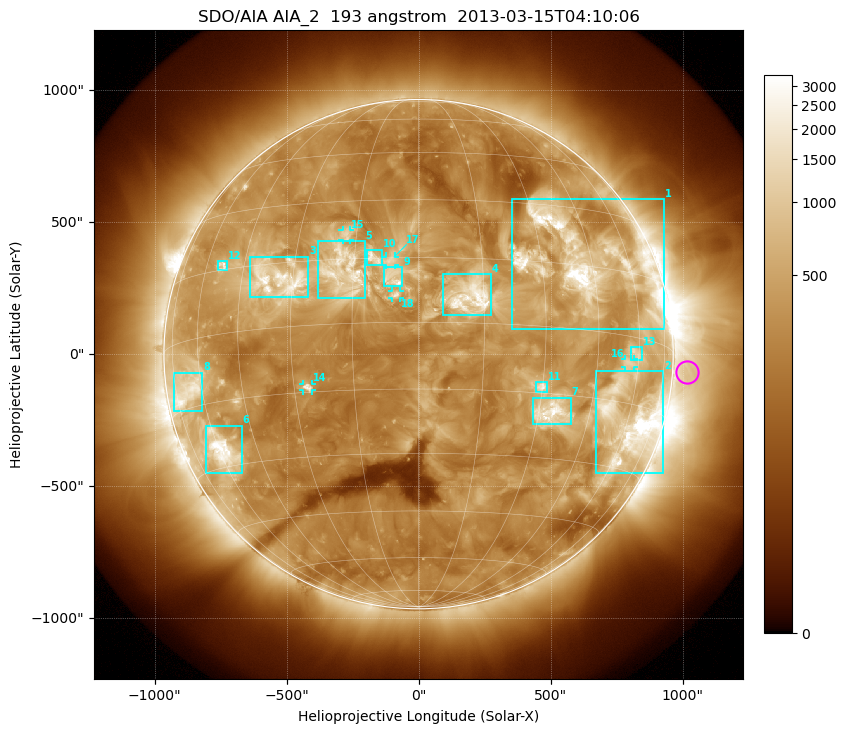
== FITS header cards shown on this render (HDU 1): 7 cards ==
TELESCOP= 'SDO/AIA'
INSTRUME= 'AIA_2'
WAVELNTH=                  193
WAVEUNIT= 'angstrom'
DATE-OBS= '2013-03-15T04:10:06.84'
CTYPE1  = 'HPLN-TAN'
CTYPE2  = 'HPLT-TAN'

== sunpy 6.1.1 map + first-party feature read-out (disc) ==
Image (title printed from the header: SDO/AIA AIA_2  193 angstrom  2013-03-15T04:10:06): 1024 x 1024 px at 2.4 arcsec/px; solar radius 965 arcsec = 402 px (full disc in frame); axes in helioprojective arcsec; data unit not stated in the header (colour bar unlabelled)
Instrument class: DISC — disc imager (sunpy class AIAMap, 193 A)
Bright regions (active regions / flare kernels): reference = the median radial profile (limb darkening/brightening removed); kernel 9 px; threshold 5 sigma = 707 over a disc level ~302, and >= 1.15x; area >= 12 px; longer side >= 10 px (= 24 arcsec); searched inside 0.97 R_sun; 18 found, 18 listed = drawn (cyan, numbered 1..; 5 of them under ~33 arcsec drawn as corner ticks so the feature stays visible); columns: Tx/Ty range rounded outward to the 5 arcsec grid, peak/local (2 s.f.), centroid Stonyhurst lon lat
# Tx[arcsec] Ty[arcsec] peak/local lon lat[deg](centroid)
1 355..930 95..590 17 +43 +16
2 670..930 -450..-65 22 +61 -19
3 -640..-415 215..370 10 -34 +11
4 90..275 145..305 8.7 +12 +6
5 -380..-205 210..430 6.3 -17 +12
6 -805..-670 -450..-270 11 -59 -26
7 435..575 -270..-165 9.6 +33 -19
8 -930..-820 -215..-70 6.4 -67 -11
9 -135..-60 260..330 6.2 -6 +10
10 -200..-135 335..395 5.3 -10 +15
11 445..490 -145..-105 6.8 +30 -14
12 -760..-725 320..355 5.3 -53 +16
13 805..845 -25..30 3.9 +59 -4
14 -440..-405 -140..-110 5.3 -26 -14
15 -290..-260 435..470 4.1 -18 +21
16 780..815 -50..-20 3.9 +56 -6
17 -125..-90 335..370 3.8 -7 +14
18 -100..-70 210..240 4.8 -5 +6
Off-limb structures (1.02-1.3 R_sun): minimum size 162 px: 2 found; the strongest spans PA ~230..300 deg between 1.02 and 1.3 R_sun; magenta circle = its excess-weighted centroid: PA ~265 deg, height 1.06 R_sun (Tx ~1020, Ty ~-70 arcsec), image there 1.8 x the reference